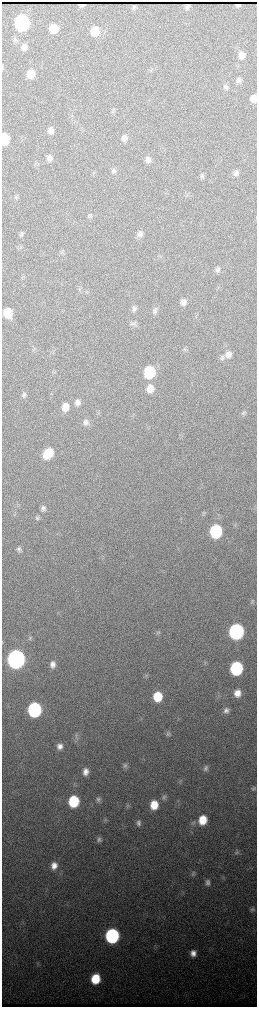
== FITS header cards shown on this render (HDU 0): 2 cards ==
NAXIS1  =                  510 / length of data axis 1
NAXIS2  =                 2010 / length of data axis 2

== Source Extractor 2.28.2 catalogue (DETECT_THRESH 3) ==
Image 510 x 2010 px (HDU 0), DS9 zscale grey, zoomed out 1/2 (1 PNG px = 2 x 2 image px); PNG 259 x 1009 px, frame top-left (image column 2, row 2010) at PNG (2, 2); no overlay
Background 3600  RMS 40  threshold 120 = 3 sigma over >= 5 px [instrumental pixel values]
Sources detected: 88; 3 cannot appear on this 1/2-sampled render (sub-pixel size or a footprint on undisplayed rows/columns) and are not listed; the other 85 listed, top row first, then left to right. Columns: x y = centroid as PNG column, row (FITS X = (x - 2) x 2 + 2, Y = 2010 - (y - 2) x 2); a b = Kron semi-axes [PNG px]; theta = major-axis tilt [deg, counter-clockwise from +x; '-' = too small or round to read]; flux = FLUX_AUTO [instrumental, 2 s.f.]
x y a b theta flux
134 7 3 3 - 1.2e+04
22 23 9 8 - 2.0e+06
53 28 7 7 - 1.6e+05
95 31 8 7 - 1.5e+05
15 40 8 5 79 1.8e+04
24 47 7 6 - 4.6e+04
242 55 8 7 - 6.1e+04
2 67 7 2 -89 6.6e+03
31 74 8 6 77 1.2e+05
238 80 7 6 - 3.2e+04
226 87 8 6 -77 2.5e+04
253 99 7 6 - 6.7e+04
51 130 8 6 -89 4.9e+04
124 138 8 7 - 4.0e+04
4 139 8 5 89 4.1e+05
49 158 7 6 - 3.7e+04
148 159 7 6 - 3.8e+04
114 171 7 6 - 2.5e+04
236 173 9 7 79 3.0e+04
202 176 7 6 - 1.8e+04
16 196 4 2 - 8.9e+03
90 216 6 6 - 1.8e+04
21 234 7 6 - 2.1e+04
140 234 8 6 -89 3.4e+04
20 247 5 4 - 1.2e+04
62 251 6 2 -90 1.0e+04
217 269 8 6 63 2.6e+04
183 302 8 7 - 4.5e+04
134 309 8 6 83 2.8e+04
155 310 10 6 65 2.9e+04
8 313 8 7 - 1.9e+05
133 323 10 6 14 2.6e+04
185 349 6 5 - 1.5e+04
33 350 3 2 - 7.0e+03
228 354 9 8 - 5.8e+04
222 358 8 7 - 2.5e+04
149 372 9 7 85 5.3e+05
150 389 8 7 - 8.9e+04
24 395 7 6 - 2.2e+04
77 402 7 6 - 3.5e+04
65 407 8 7 - 9.4e+04
244 413 7 5 42 1.8e+04
85 422 8 7 - 3.4e+04
48 453 10 7 49 2.4e+05
43 508 7 6 - 2.9e+04
203 513 6 4 63 1.2e+04
37 518 6 5 - 1.7e+04
216 531 9 7 83 9.3e+05
19 549 7 6 - 2.6e+04
252 602 7 5 63 1.9e+04
236 631 9 8 - 2.7e+06
158 633 7 6 - 1.6e+04
30 638 5 4 - 1.2e+04
16 659 9 8 - 6.1e+06
53 665 8 6 87 4.6e+04
236 668 9 7 82 1.1e+06
237 693 7 6 - 7.7e+04
158 696 8 7 - 2.6e+05
34 710 8 8 - 1.9e+06
226 710 8 6 -83 3.4e+04
169 733 8 4 -76 1.7e+04
76 736 9 5 -80 2.5e+04
60 746 7 6 - 4.8e+04
125 766 7 6 - 2.4e+04
206 768 8 6 68 2.6e+04
86 772 8 6 80 5.4e+04
253 788 6 5 - 1.5e+04
164 797 8 6 79 2.2e+04
98 799 6 6 - 2.3e+04
74 801 8 7 - 5.0e+05
154 805 8 7 - 1.7e+05
128 806 6 5 - 1.5e+04
105 819 5 5 - 1.4e+04
203 820 9 8 - 1.9e+05
138 823 7 6 - 3.0e+04
193 823 8 6 56 2.7e+04
99 839 7 6 - 2.5e+04
237 852 6 5 - 1.8e+04
54 866 8 7 - 7.2e+04
193 874 7 5 87 1.9e+04
207 882 8 7 - 3.5e+04
252 909 6 5 - 2.0e+04
112 936 8 8 - 2.1e+06
193 953 7 6 - 5.9e+04
95 979 8 7 - 2.9e+05
At the frame edge (FLAGS 8, measured only in part): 2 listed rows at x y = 253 99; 4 139
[3 sub-pixel or undisplayed-footprint detections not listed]